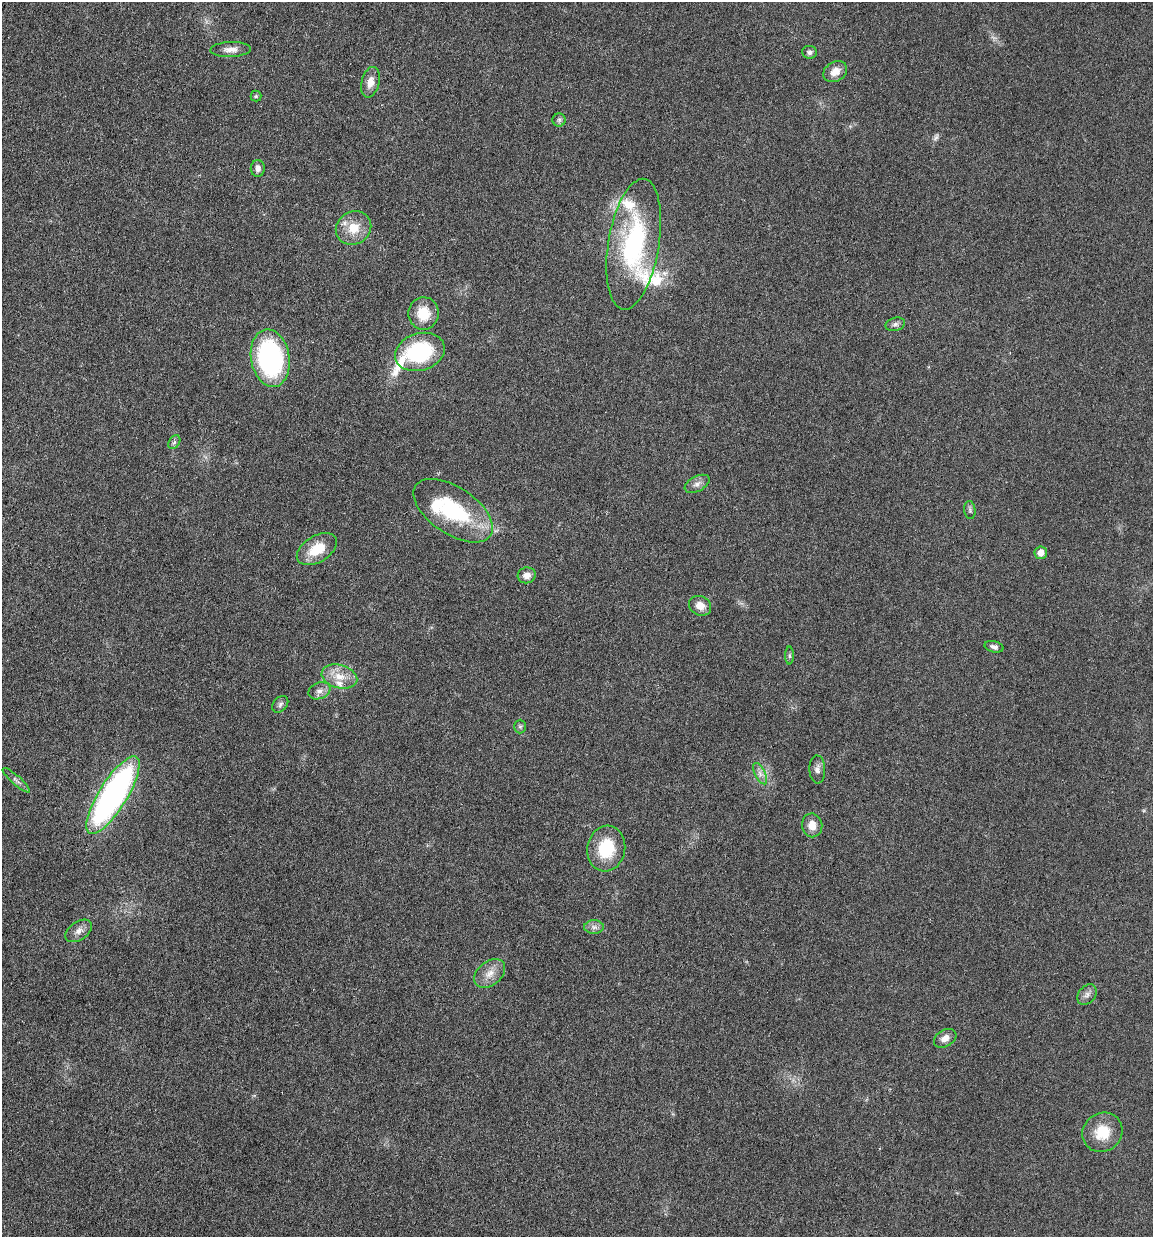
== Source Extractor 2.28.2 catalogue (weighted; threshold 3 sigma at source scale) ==
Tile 11 of 4 x 4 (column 3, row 3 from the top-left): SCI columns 2527-3677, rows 1253-2487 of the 4951 x 5000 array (HDU 1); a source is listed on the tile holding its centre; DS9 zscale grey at full resolution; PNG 1155 x 1239 px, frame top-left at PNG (2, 2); each listed source drawn as its Kron ellipse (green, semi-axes under 4 px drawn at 4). Nothing masked; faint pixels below the display range render black.
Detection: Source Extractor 2.28.2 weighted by HDU 2 'WHT'; one run over the whole footprint, this tile lists its part. Background 0.0394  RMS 0.0043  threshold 0.0178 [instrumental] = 3 sigma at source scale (4.09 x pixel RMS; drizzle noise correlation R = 1.36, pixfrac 0.8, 0.05/0.05 arcsec/px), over >= 5 px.
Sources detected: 45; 1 too faint to see at this stretch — neither listed nor drawn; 5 inside a brighter listed object's ellipse — not listed separately; the other 39 listed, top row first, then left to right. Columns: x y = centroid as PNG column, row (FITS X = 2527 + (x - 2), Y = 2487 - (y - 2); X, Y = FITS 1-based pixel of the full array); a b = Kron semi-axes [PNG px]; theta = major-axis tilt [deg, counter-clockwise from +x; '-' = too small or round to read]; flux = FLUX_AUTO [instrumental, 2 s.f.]
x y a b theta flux
230 49 20 7 2 3
810 52 7 6 - 1.2
835 72 13 9 31 3.8
370 82 15 9 76 3.6
256 96 5 5 - 0.55
559 120 6 6 - 0.92
258 168 8 7 - 2
354 228 18 16 33 8
634 244 66 25 81 56
423 313 16 15 - 8.9
895 324 10 6 15 1.3
420 352 25 18 18 35
270 358 29 19 -80 65
174 442 7 5 58 0.79
697 484 13 7 28 2.1
970 510 9 5 -82 0.94
453 511 45 23 -34 33
317 549 22 13 31 9.6
1041 553 6 6 - 3.1
527 575 9 8 - 2.6
700 606 11 9 -27 3.6
994 647 9 5 -15 1.3
789 656 9 4 -90 0.75
339 677 18 11 -16 6
319 691 11 8 21 2
280 704 9 6 47 1.2
520 726 7 6 - 0.86
817 769 14 8 -87 1.9
760 774 11 5 -64 1.7
16 780 17 4 -42 1.4
113 795 45 14 58 120
812 825 12 10 -81 3.8
606 849 23 19 79 16
594 927 10 6 0 1.6
79 931 15 9 35 2.6
490 974 17 11 39 4.4
1087 995 11 8 49 1.8
945 1038 12 8 30 2.7
1102 1132 21 19 39 10